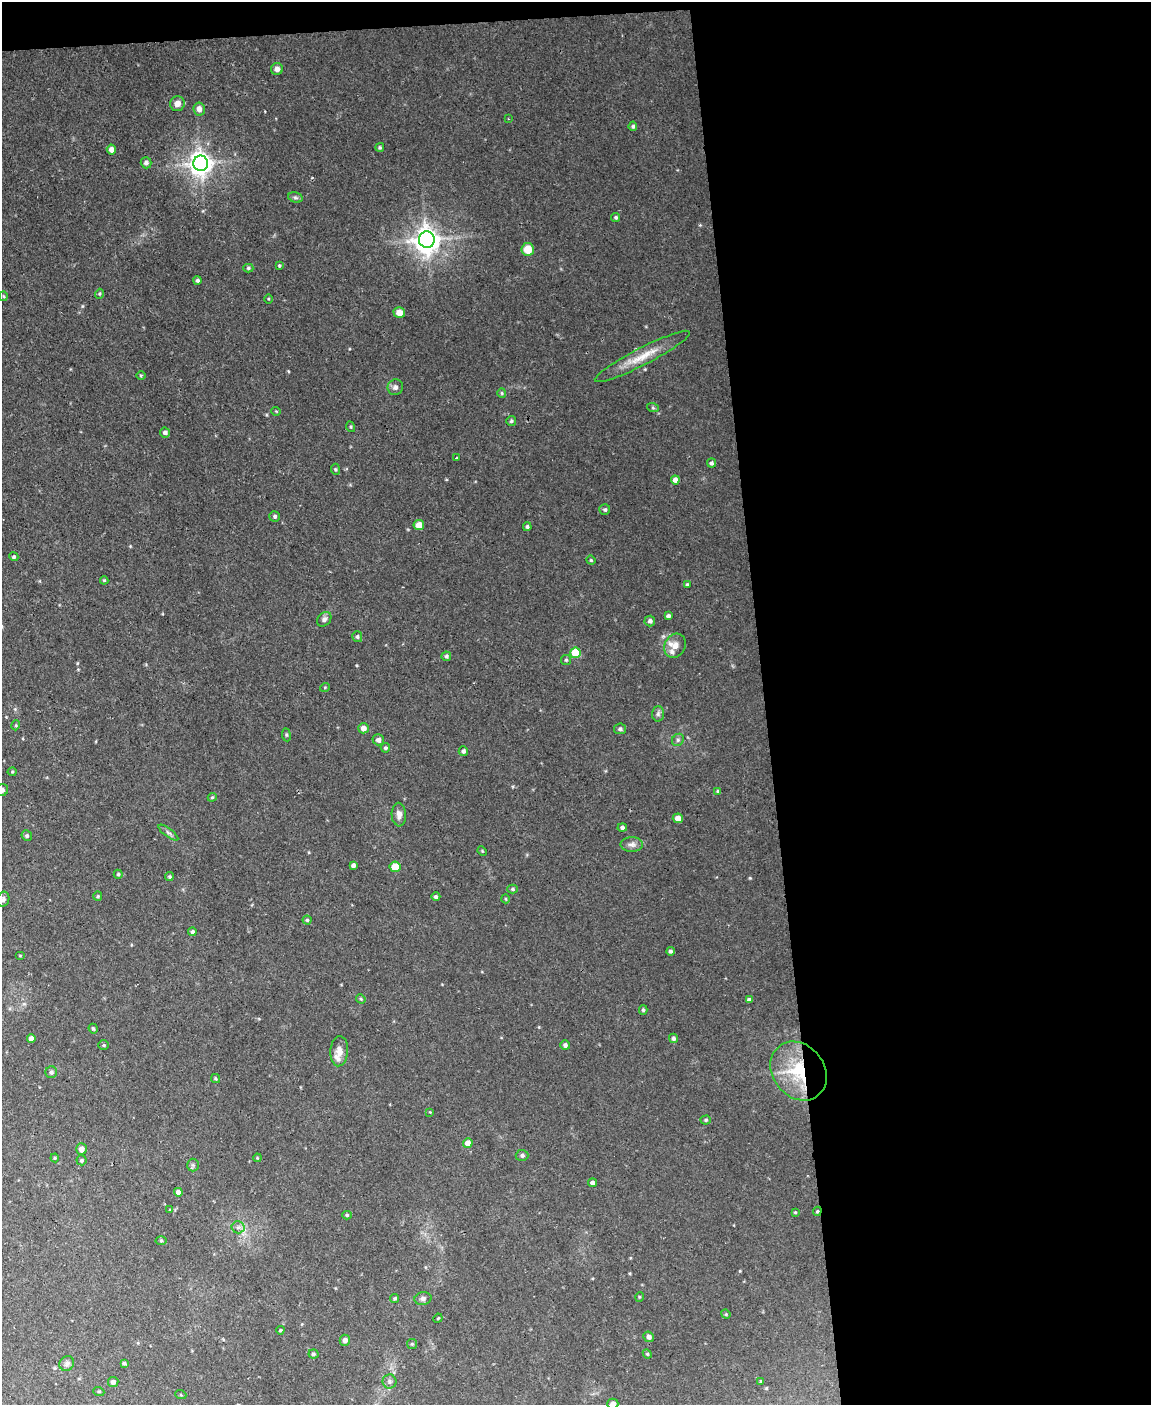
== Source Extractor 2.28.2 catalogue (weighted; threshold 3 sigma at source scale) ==
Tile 4 of 4 x 3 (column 4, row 1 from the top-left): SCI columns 3448-4596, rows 3041-4443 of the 4596 x 4572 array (HDU 1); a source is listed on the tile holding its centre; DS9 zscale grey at full resolution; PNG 1153 x 1407 px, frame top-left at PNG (2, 2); each listed source drawn as its Kron ellipse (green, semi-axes under 4 px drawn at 4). Shown black and unused: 35% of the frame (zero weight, under 2 of 3 exposures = <1% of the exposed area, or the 3 px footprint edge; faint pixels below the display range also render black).
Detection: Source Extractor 2.28.2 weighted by HDU 2 'WHT'; one run over the whole footprint, this tile lists its part. Background 0.0545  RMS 0.0055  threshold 0.0245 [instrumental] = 3 sigma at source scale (4.5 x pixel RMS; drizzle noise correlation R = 1.50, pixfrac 1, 0.05/0.05 arcsec/px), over >= 5 px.
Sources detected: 135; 1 cosmic-ray / hot-pixel residue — neither listed nor drawn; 3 inside a brighter listed object's ellipse — not listed separately; the other 131 listed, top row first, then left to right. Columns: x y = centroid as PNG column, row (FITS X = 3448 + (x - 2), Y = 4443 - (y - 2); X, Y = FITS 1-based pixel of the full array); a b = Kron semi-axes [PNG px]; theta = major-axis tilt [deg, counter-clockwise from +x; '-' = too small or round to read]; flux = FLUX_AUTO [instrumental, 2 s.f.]
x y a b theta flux
277 69 6 6 - 2.3
177 104 7 7 - 3.5
199 109 7 6 - 3.2
509 119 3 2 - 0.43
633 126 5 4 - 0.97
380 147 4 4 - 0.77
111 150 5 4 - 2.7
146 163 5 5 - 1.7
201 163 7 7 - 500
295 197 7 5 -17 1.1
616 217 5 4 - 0.8
427 240 8 8 - 590
528 249 6 6 - 9.2
279 266 3 3 - 0.59
248 268 5 4 - 0.79
197 280 4 4 - 1
99 294 5 3 - 0.63
4 296 5 3 - 0.52
268 299 5 3 - 0.54
399 312 6 5 - 5.1
642 356 53 8 27 12
141 375 5 3 - 0.55
395 387 8 7 - 2.1
502 393 5 4 - 0.69
653 408 6 4 -19 0.78
276 411 5 3 - 0.43
511 421 5 5 - 0.98
351 427 5 3 - 0.56
165 433 5 4 - 1.6
456 458 2 2 - 0.67
711 463 4 4 - 1.2
335 469 5 4 - 0.78
675 480 4 4 - 2.6
605 510 5 5 - 1
275 516 5 5 - 1.3
419 525 5 5 - 5.7
527 527 4 4 - 1
14 557 5 4 - 0.82
591 560 4 4 - 0.65
104 580 4 4 - 0.56
687 584 4 3 - 0.68
668 616 4 4 - 1.4
324 619 8 6 49 2
650 621 5 5 - 1.6
357 637 5 5 - 0.93
675 646 12 10 62 4.4
575 653 5 5 - 26
446 656 5 4 - 1.1
566 660 5 5 - 0.88
325 687 5 3 - 0.45
658 714 7 6 - 1.4
16 725 5 3 - 0.56
363 728 5 5 - 2.8
620 729 6 5 - 1.3
286 735 6 3 -82 0.72
378 740 6 5 - 2.1
678 740 6 5 - 1.2
385 748 4 4 - 0.95
463 751 4 4 - 1.4
12 772 4 4 - 0.61
2 790 7 5 27 1.8
718 791 4 4 - 0.77
212 797 4 4 - 0.6
399 815 12 7 -88 3.4
678 818 5 5 - 3.5
622 827 5 4 - 1.4
168 833 12 3 -36 1.4
27 836 5 5 - 1
632 844 11 7 1 2.6
482 851 5 3 - 0.53
353 865 4 4 - 1.8
395 867 5 5 - 10
118 874 4 4 - 0.67
169 877 4 4 - 0.77
513 889 5 4 - 0.89
98 896 5 4 - 0.68
436 897 4 4 - 1.1
3 899 7 6 - 1.5
506 899 4 3 - 0.48
307 920 4 4 - 0.81
192 932 4 4 - 1.1
670 951 4 4 - 1.1
20 956 5 3 - 0.47
361 999 5 4 - 0.69
749 1000 4 3 - 1.4
643 1010 5 4 - 0.84
93 1029 5 4 - 0.97
31 1038 4 4 - 2.8
674 1038 5 4 - 1.5
104 1045 5 4 - 0.84
565 1045 5 5 - 1.5
339 1051 15 9 85 4.4
799 1071 31 25 -52 34
51 1072 6 5 - 1.1
215 1078 5 3 - 0.6
430 1112 3 3 - 0.35
706 1120 5 4 - 0.86
468 1143 5 4 - 4.6
81 1149 5 5 - 2.9
522 1155 6 5 - 1.3
55 1158 4 4 - 0.55
257 1158 4 3 - 0.46
82 1160 5 5 - 1
193 1165 6 6 - 1.1
592 1183 4 4 - 1.7
178 1192 4 4 - 2.5
170 1210 3 3 - 0.51
817 1211 5 3 - 0.7
795 1212 4 4 - 0.53
347 1215 4 4 - 0.78
238 1227 6 6 - 1.6
161 1241 5 3 - 0.56
639 1297 5 3 - 0.46
395 1298 4 4 - 0.75
423 1298 8 6 10 2
726 1314 5 4 - 0.61
438 1318 5 3 - 0.52
280 1330 4 3 - 0.81
649 1337 5 5 - 2
345 1340 5 5 - 2
412 1344 5 5 - 0.73
313 1354 5 4 - 0.96
647 1354 5 4 - 0.65
124 1363 4 4 - 0.88
67 1364 8 6 53 1.8
390 1381 7 7 - 1.6
761 1381 4 3 - 0.6
113 1382 5 5 - 2
99 1392 5 3 - 0.54
181 1395 5 3 - 0.51
613 1404 5 5 - 3.1
Overlapping masked pixels (flux is a lower limit): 2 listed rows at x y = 799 1071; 817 1211
Isophote crosses this tile's border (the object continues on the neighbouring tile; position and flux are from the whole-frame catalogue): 2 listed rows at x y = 2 790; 613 1404